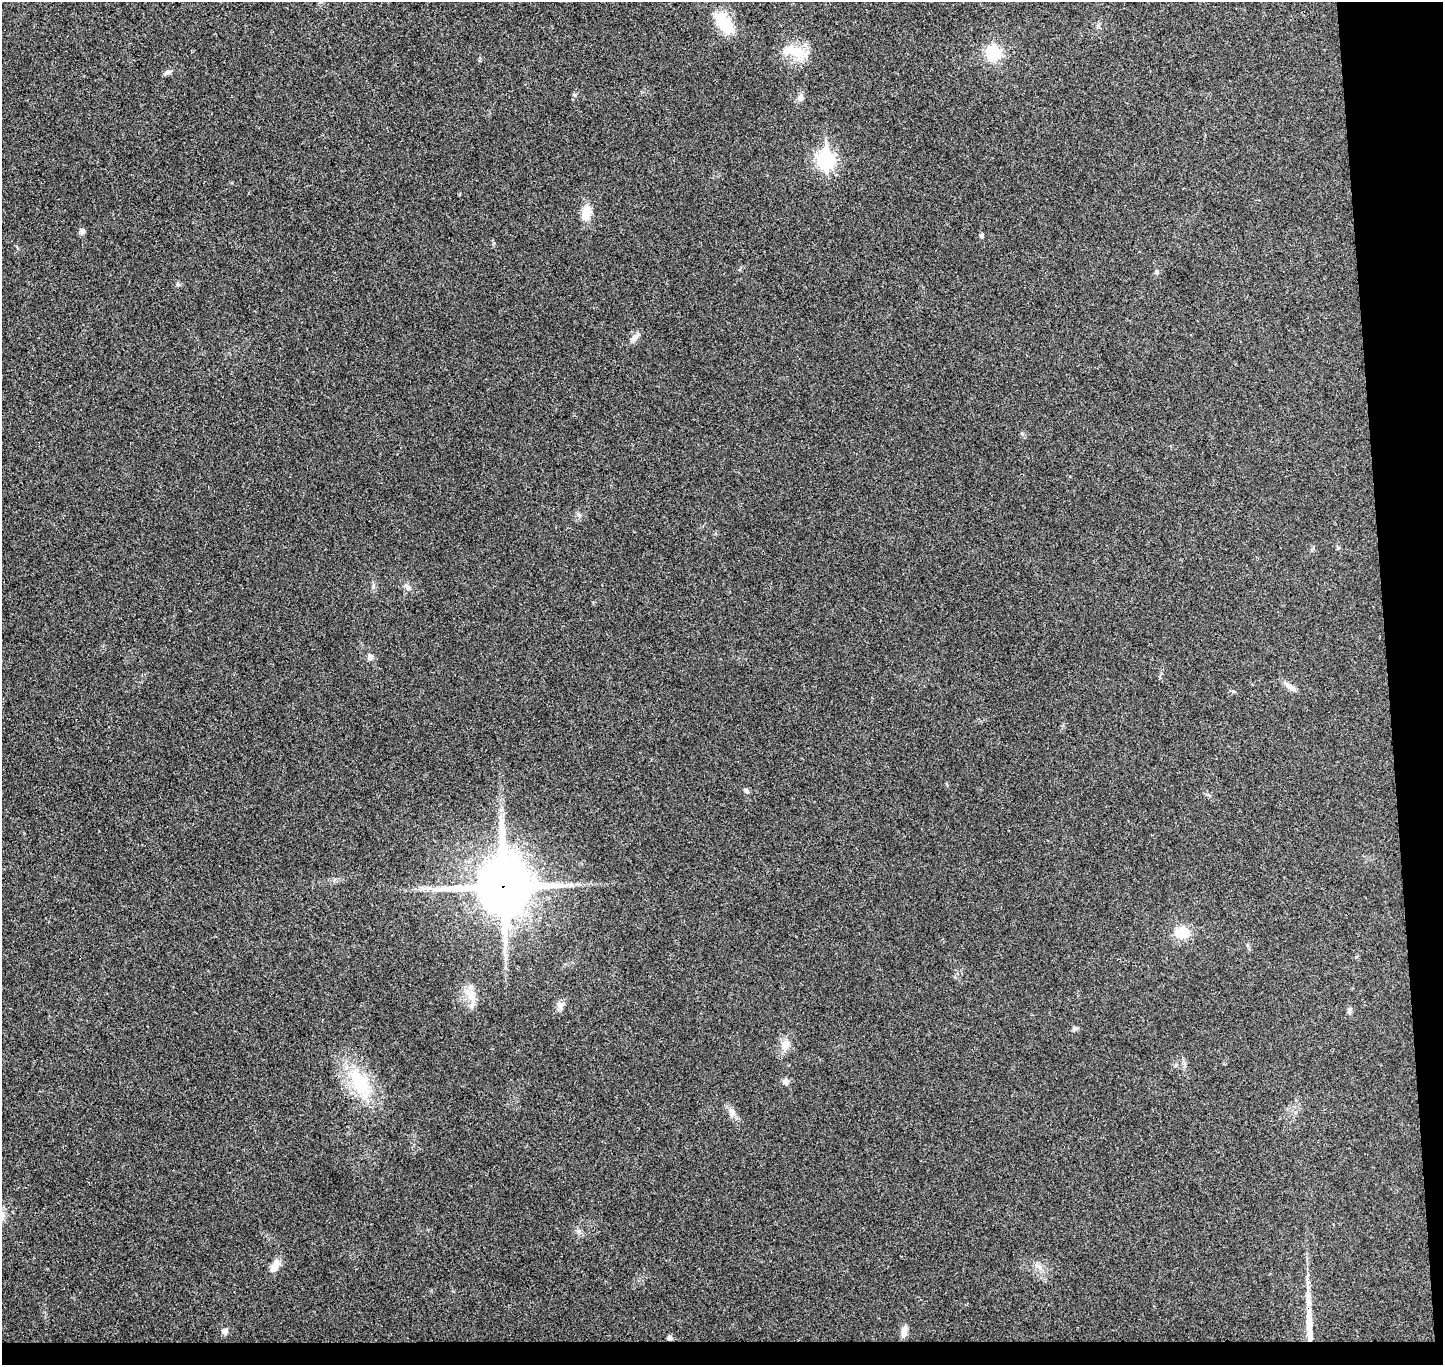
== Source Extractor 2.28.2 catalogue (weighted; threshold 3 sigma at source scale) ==
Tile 9 of 3 x 3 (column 3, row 3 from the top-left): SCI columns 2939-4379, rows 132-1494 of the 4436 x 4365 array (HDU 1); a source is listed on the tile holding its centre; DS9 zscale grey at full resolution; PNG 1445 x 1367 px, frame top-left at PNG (2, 2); no overlay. Shown black and unused: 5% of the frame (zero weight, under 3 of 4 exposures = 6% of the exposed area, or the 3 px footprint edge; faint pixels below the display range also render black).
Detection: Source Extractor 2.28.2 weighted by HDU 2 'WHT'; one run over the whole footprint, this tile lists its part. Background 0.0268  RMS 0.006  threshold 0.0269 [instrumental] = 3 sigma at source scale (4.5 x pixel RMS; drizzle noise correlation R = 1.50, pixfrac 1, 0.05/0.05 arcsec/px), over >= 5 px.
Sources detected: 33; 2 inside a brighter listed object's ellipse — not listed separately; the other 31 listed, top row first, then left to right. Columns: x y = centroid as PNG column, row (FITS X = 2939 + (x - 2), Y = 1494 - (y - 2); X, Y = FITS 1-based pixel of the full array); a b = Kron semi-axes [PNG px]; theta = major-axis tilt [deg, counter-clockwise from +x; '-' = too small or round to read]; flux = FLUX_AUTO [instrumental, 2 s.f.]
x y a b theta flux
724 23 25 13 -55 24
796 52 20 15 -36 15
993 53 15 14 - 20
168 72 9 6 21 1.6
800 97 9 7 79 2.3
826 160 9 7 -87 180
586 212 18 10 77 9
82 231 7 7 - 1.6
981 235 6 5 - 0.9
1156 272 6 5 - 1
178 284 6 5 - 0.92
634 338 14 5 47 2.5
408 587 7 4 18 1.2
370 657 8 7 - 2.4
1290 686 18 6 -38 3.5
746 791 7 5 -52 1.3
503 886 21 18 -89 2600
1182 932 13 11 1 13
470 995 21 9 -58 6.6
560 1006 9 8 - 2.6
1350 1010 9 6 78 1.6
1075 1029 7 5 22 1.2
785 1045 12 11 - 4.6
359 1081 45 22 -57 34
786 1081 8 7 - 2.4
732 1113 12 8 -73 3.3
275 1266 15 8 62 6.2
1309 1322 49 7 -88 15
225 1331 8 7 - 2.1
904 1331 15 7 79 3.5
669 1337 6 6 - 1.5
Overlapping masked pixels (flux is a lower limit): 2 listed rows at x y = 503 886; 1309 1322
Unlisted compact peaks at least as high as the median listed source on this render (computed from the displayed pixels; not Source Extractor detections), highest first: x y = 579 515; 1233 691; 574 95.